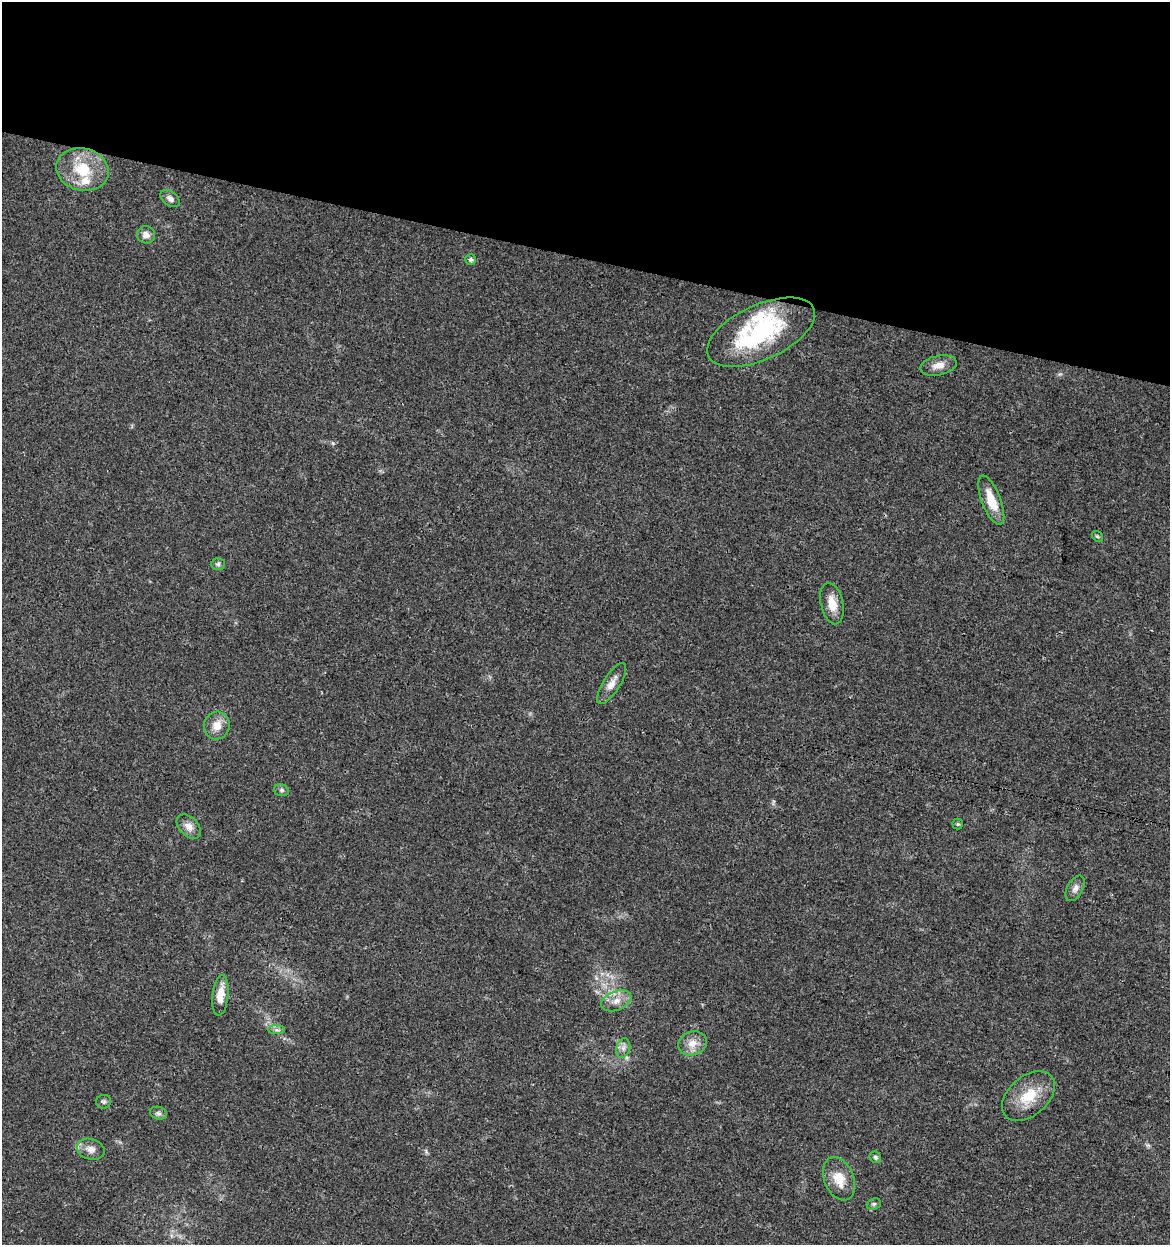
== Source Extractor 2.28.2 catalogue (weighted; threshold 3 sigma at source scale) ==
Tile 2 of 4 x 4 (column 2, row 1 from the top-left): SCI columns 1455-2622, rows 3731-4973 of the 5182 x 4982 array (HDU 1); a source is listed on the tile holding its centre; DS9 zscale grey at full resolution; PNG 1172 x 1247 px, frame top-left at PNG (2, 2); each listed source drawn as its Kron ellipse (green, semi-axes under 4 px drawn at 4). Shown black and unused: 21% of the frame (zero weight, under 3 of 4 exposures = <1% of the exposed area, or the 3 px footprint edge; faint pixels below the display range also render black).
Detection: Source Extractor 2.28.2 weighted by HDU 2 'WHT'; one run over the whole footprint, this tile lists its part. Background 0.0353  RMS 0.0034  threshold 0.0155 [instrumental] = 3 sigma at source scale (4.5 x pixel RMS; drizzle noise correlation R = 1.50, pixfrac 1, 0.0396/0.0396 arcsec/px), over >= 5 px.
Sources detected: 31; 1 inside a brighter object's white glare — neither listed nor drawn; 2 inside a brighter listed object's ellipse — not listed separately; the other 28 listed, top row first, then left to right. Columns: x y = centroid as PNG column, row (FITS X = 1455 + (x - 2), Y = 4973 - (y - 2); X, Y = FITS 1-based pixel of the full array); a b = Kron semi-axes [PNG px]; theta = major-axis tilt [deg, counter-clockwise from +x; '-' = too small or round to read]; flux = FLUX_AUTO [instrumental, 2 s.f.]
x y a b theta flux
83 169 26 21 -12 13
170 198 11 7 -39 1.5
146 235 9 8 - 2.1
470 259 5 5 - 0.63
761 332 58 27 24 39
938 366 18 9 12 3.3
991 500 26 9 -68 7.2
1097 536 6 4 -43 0.51
218 564 7 5 2 0.71
832 603 21 11 -77 4.7
612 684 23 8 58 3.2
217 725 14 13 - 4.2
281 790 7 5 -15 0.82
958 824 5 5 - 0.46
189 827 14 9 -45 2.7
1075 888 14 8 61 1.8
220 995 20 8 84 4.5
616 1001 16 9 21 3.4
276 1030 8 4 0 0.9
692 1043 15 11 17 3.7
623 1048 10 7 76 1.6
1028 1096 30 19 41 11
104 1102 7 6 - 0.75
158 1113 8 6 -16 0.99
91 1149 14 10 -14 2.8
875 1157 6 5 - 0.64
839 1179 22 14 -67 6.5
874 1204 7 5 21 0.68